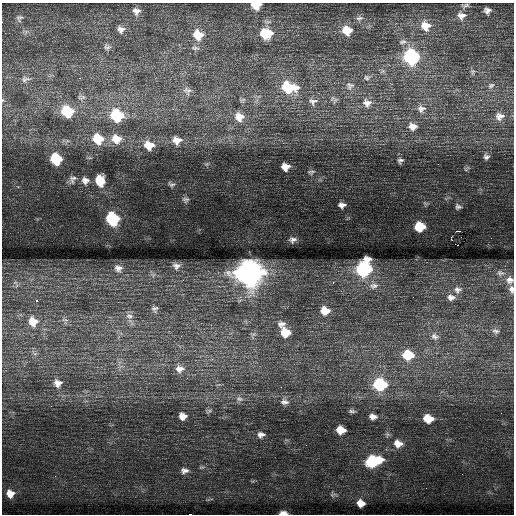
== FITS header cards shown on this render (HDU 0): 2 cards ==
NAXIS1  =                  512 / Axis length
NAXIS2  =                  512 / Axis length

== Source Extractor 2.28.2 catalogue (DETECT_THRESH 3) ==
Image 512 x 512 px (HDU 0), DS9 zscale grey, 1 PNG px = 1 image px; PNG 516 x 516 px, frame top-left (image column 1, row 512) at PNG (2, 3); no overlay
Background 1.15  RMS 0.86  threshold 2.59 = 3 sigma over >= 5 px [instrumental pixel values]
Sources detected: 102; all 102 listed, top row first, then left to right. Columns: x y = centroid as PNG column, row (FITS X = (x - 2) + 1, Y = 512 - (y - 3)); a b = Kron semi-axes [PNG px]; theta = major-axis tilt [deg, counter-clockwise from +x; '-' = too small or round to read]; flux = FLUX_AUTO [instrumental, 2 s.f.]
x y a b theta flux
256 5 8 6 0 970
466 5 9 5 16 120
487 10 6 6 - 230
136 11 9 8 - 300
461 16 12 11 - 430
19 18 9 9 - 190
359 18 11 5 13 160
425 26 13 11 -57 800
121 29 9 8 - 300
347 30 10 9 - 820
266 33 13 10 -4 1500
198 35 11 10 - 990
403 42 10 6 17 180
107 47 10 7 0 170
195 48 12 5 -8 150
190 53 2 2 - 160
411 57 10 9 - 7600
472 72 7 6 - 130
80 78 3 2 - 180
367 78 8 6 -26 140
25 79 13 7 14 250
491 85 10 6 32 190
350 86 10 8 21 230
288 87 15 10 -10 2400
187 91 12 9 -20 280
81 97 10 6 8 180
335 100 7 4 19 110
313 101 11 9 7 250
367 103 11 10 - 400
421 109 11 10 - 380
67 111 10 9 - 2600
116 115 11 10 - 3200
499 116 13 11 15 500
239 117 12 11 - 680
413 126 12 10 -8 480
98 139 12 11 - 1400
116 139 14 12 -22 900
177 140 13 11 -22 600
149 145 12 11 - 860
486 157 7 6 - 170
56 159 9 8 - 2700
400 160 7 6 - 140
285 167 7 6 - 500
311 172 8 5 10 120
73 179 11 8 63 230
85 180 10 9 - 320
100 181 10 8 -80 1200
171 184 10 5 -20 140
186 199 8 6 -9 140
342 205 6 5 - 220
458 207 6 5 - 130
112 219 9 8 - 4000
419 227 8 7 - 1500
460 231 3 2 - 12000
451 238 4 3 - 660
491 238 2 2 - 53
293 239 7 5 14 170
457 245 6 2 -20 590
176 266 9 7 -8 240
118 268 10 8 -15 260
363 269 12 9 65 6500
249 273 12 11 - 47000
500 273 11 6 -10 200
183 280 2 2 - 40
510 280 10 10 - 330
333 282 3 2 - 210
374 286 12 8 10 270
511 289 9 6 -78 220
457 290 9 8 - 230
451 297 10 8 -7 270
37 300 3 3 - 49
155 309 8 7 - 140
325 311 9 8 - 680
129 316 11 6 -6 220
33 321 11 10 - 670
281 324 11 8 12 290
496 331 10 5 -15 160
285 333 9 8 - 1100
434 336 10 8 -35 250
407 355 11 9 -6 1600
212 359 5 4 - 64
180 369 12 9 -1 410
58 383 10 10 - 390
379 384 11 9 -5 3900
281 387 2 2 - 280
239 399 11 7 -14 260
284 402 11 8 -3 290
352 411 9 4 -6 120
501 413 3 2 - 42
182 416 7 7 - 400
373 417 8 6 -8 280
428 418 9 7 -14 970
340 430 8 6 -8 770
261 435 9 7 4 260
398 443 12 9 -21 480
373 461 13 9 12 3600
184 471 10 8 6 280
10 493 9 9 - 570
333 495 10 4 22 140
361 503 7 6 - 520
283 513 7 3 4 370
190 514 4 2 - 930
At the frame edge (FLAGS 8, measured only in part): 5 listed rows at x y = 256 5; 510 280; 511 289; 283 513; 190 514